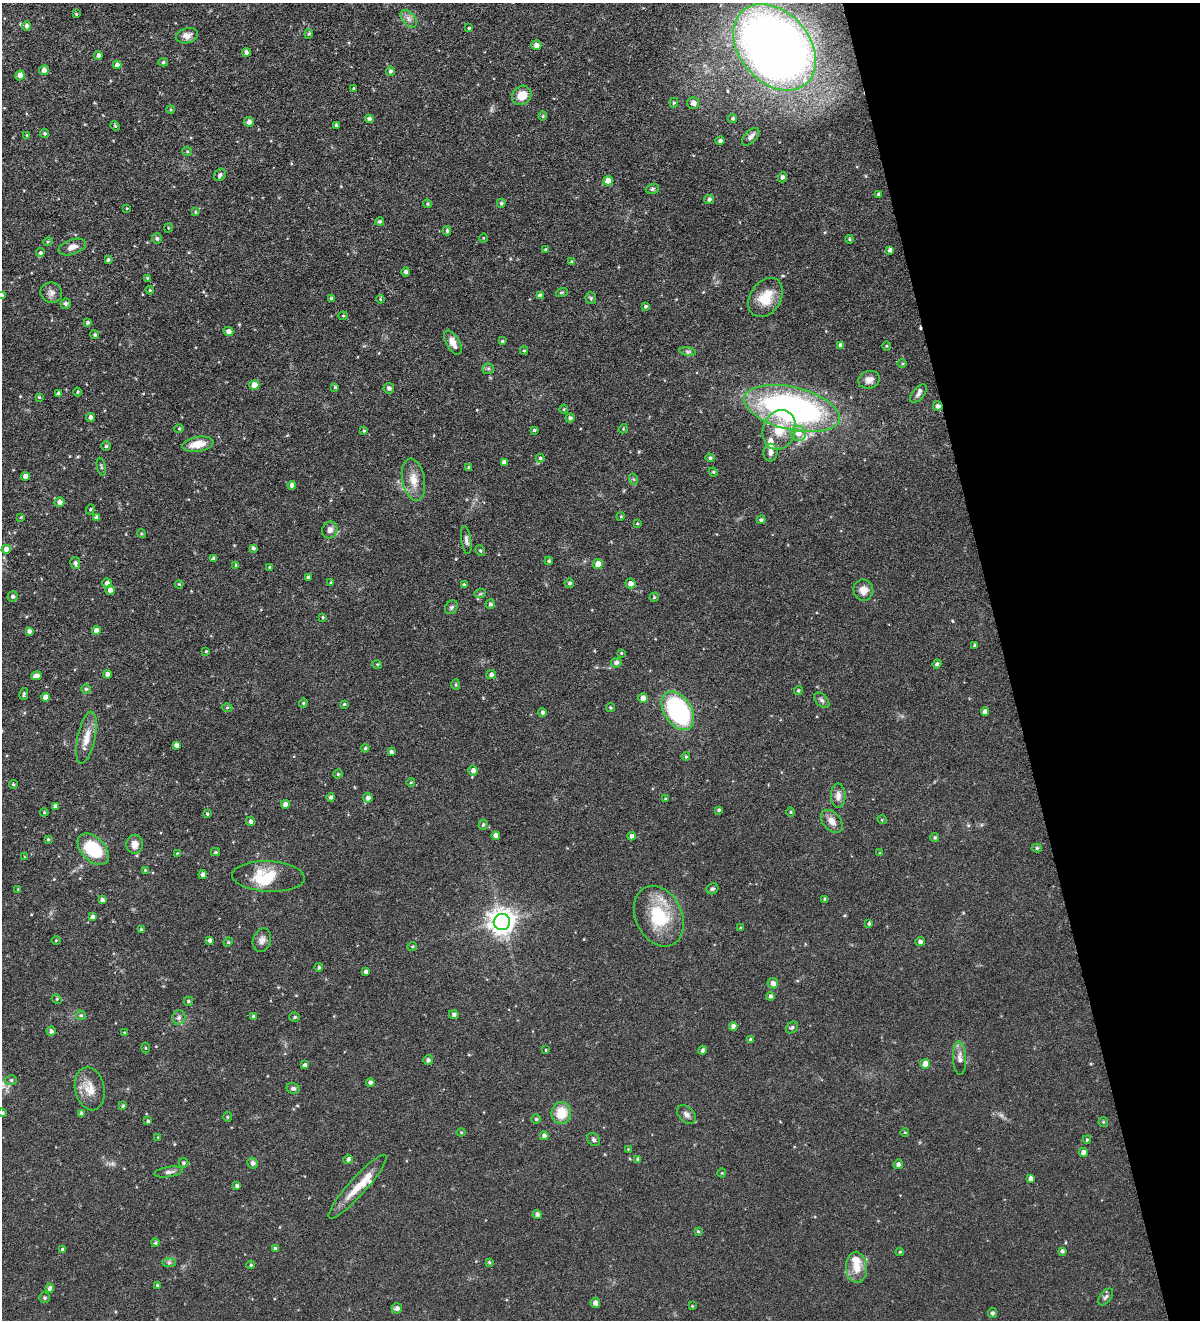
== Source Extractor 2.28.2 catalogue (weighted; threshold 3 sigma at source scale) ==
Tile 12 of 4 x 4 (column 4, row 3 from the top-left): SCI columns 3872-5069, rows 1322-2639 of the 5223 x 5278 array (HDU 1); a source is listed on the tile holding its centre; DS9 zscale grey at full resolution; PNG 1202 x 1322 px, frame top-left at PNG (2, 3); each listed source drawn as its Kron ellipse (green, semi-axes under 4 px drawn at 4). Shown black and unused: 16% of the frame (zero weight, under 4 of 8 exposures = <1% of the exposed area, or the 3 px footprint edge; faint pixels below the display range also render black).
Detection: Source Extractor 2.28.2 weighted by HDU 2 'WHT'; one run over the whole footprint, this tile lists its part. Background 0.0723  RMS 0.0066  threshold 0.0269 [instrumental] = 3 sigma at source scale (4.09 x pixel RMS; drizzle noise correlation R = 1.36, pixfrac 0.8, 0.05/0.05 arcsec/px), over >= 5 px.
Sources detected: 303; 1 cosmic-ray / hot-pixel residue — neither listed nor drawn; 6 inside a brighter listed object's ellipse — not listed separately; the other 296 listed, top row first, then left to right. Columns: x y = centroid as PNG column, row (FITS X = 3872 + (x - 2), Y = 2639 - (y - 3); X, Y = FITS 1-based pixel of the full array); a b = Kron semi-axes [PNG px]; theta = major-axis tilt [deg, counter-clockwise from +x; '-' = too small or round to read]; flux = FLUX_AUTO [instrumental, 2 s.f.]
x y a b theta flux
76 14 4 4 - 0.5
409 19 10 6 -49 2.5
27 26 5 4 - 1.6
469 28 4 3 - 0.71
309 34 5 4 - 0.81
187 36 11 7 14 3.5
536 45 5 5 - 3.1
775 47 48 35 -49 600
246 52 4 3 - 1.6
98 55 4 4 - 1.8
163 62 5 4 - 0.82
117 65 4 4 - 2.5
44 70 5 5 - 2.3
390 71 4 4 - 1.4
20 75 5 4 - 2.8
354 88 4 3 - 0.62
522 95 10 9 - 8.4
674 103 5 4 - 0.84
693 103 6 5 - 3.1
170 109 4 4 - 0.7
543 116 4 4 - 0.66
733 118 4 4 - 0.95
369 119 4 4 - 1.8
249 122 5 5 - 2.3
336 125 3 3 - 1.2
115 126 5 4 - 0.68
45 133 4 4 - 1
26 135 4 3 - 0.4
751 137 11 6 46 2
720 141 4 4 - 1.5
187 151 5 4 - 0.6
220 175 6 5 - 1.4
782 177 5 4 - 1.6
608 181 5 4 - 4.8
652 189 6 5 - 1.1
878 194 4 3 - 0.74
709 200 5 4 - 1.6
501 203 4 4 - 1.1
427 204 4 3 - 0.72
127 208 3 2 - 0.42
195 212 4 3 - 0.64
380 221 4 4 - 1.1
168 228 4 3 - 0.47
447 231 4 3 - 1
483 238 4 3 - 0.42
157 239 5 5 - 1.2
849 239 4 4 - 0.65
48 242 5 3 - 0.61
72 247 14 7 19 3.7
546 250 3 3 - 0.92
890 250 4 4 - 1.9
40 253 4 4 - 0.93
108 260 3 3 - 1
571 262 4 4 - 0.59
406 272 4 4 - 1.7
147 278 3 3 - 0.67
150 290 4 4 - 0.64
562 292 6 4 18 0.68
51 293 11 10 - 2.8
2 295 4 4 - 1.2
540 296 4 4 - 2.4
331 298 4 3 - 1.1
591 298 6 5 - 0.88
766 298 21 15 57 13
380 299 4 3 - 0.49
66 304 5 5 - 1.3
645 306 4 4 - 0.94
343 316 4 4 - 0.61
87 323 4 3 - 0.8
228 331 5 4 - 2.3
95 335 4 4 - 1
502 341 3 3 - 0.68
453 343 13 6 -60 4.6
841 345 4 4 - 2
886 346 5 3 - 0.55
524 350 4 4 - 0.65
688 351 8 4 -8 1.3
902 363 5 3 - 0.57
488 369 6 5 - 1.1
869 380 11 8 16 3.3
254 385 5 5 - 4.6
335 387 4 3 - 0.96
389 388 5 5 - 1.6
77 392 4 3 - 0.51
59 393 4 4 - 1.5
918 394 11 6 50 2.1
39 397 3 3 - 0.66
938 406 5 5 - 1.6
792 408 49 21 -14 180
564 409 4 4 - 0.63
91 417 4 4 - 2.2
570 418 4 4 - 1.6
179 429 5 4 - 0.65
623 429 4 3 - 0.51
534 430 3 3 - 0.94
779 430 20 16 71 13
364 431 4 3 - 0.74
798 433 8 7 - 4.3
198 444 16 7 10 9.4
106 446 4 4 - 0.78
770 453 9 7 82 2.5
540 458 4 4 - 0.86
710 458 4 4 - 1
504 462 4 4 - 2.2
101 467 9 4 -77 0.89
469 468 4 3 - 1.3
713 472 4 4 - 0.64
25 476 4 4 - 2.5
633 479 5 3 - 0.72
413 480 21 11 -79 7.7
292 485 4 4 - 2.1
59 502 5 4 - 2.7
90 509 5 4 - 0.73
621 516 4 3 - 0.54
21 517 3 2 - 0.46
97 517 4 4 - 1.8
761 520 4 4 - 1.2
637 523 3 3 - 0.52
330 530 8 7 - 2.9
141 533 4 3 - 0.63
466 540 14 5 -81 2
253 548 4 3 - 1.3
6 549 4 4 - 2.7
480 551 5 4 - 0.81
214 558 4 3 - 1.4
549 561 4 4 - 0.86
75 563 6 5 - 1.6
598 564 5 5 - 4.7
236 565 4 4 - 0.77
269 567 3 3 - 0.42
308 577 4 3 - 1.1
331 582 3 2 - 0.42
107 583 4 4 - 1.9
569 583 5 4 - 1.3
630 583 5 5 - 3
179 584 4 3 - 0.49
464 585 4 4 - 1.2
110 590 5 4 - 2.4
863 590 10 10 - 4.6
480 594 6 3 18 0.75
12 596 5 5 - 1.4
654 597 4 4 - 0.62
490 604 5 4 - 1.4
451 607 7 6 - 1.3
323 617 4 3 - 0.68
29 631 4 4 - 1.8
96 631 4 4 - 3.9
974 645 4 2 - 0.75
206 651 3 3 - 0.49
621 653 4 3 - 0.55
616 663 5 5 - 1.7
377 664 5 3 - 0.48
937 664 5 4 - 1.4
107 674 4 4 - 1.9
491 675 5 4 - 1.7
36 676 5 4 - 2.8
456 685 5 4 - 0.81
86 689 5 5 - 0.93
798 690 4 3 - 0.7
24 694 6 3 76 0.81
45 697 4 4 - 3
643 698 5 5 - 3.8
822 700 9 5 -44 1.6
303 703 4 4 - 0.72
344 704 4 4 - 0.72
227 707 5 3 - 0.62
610 708 5 4 - 0.71
678 711 21 13 -57 80
985 711 4 4 - 2.1
542 712 4 4 - 1.3
86 738 26 9 78 7.5
176 745 4 4 - 2
365 748 4 3 - 0.7
391 752 4 3 - 1.3
686 756 4 3 - 0.8
473 770 5 5 - 2.2
338 774 4 4 - 0.72
411 782 4 3 - 0.49
13 784 4 4 - 0.78
838 796 12 7 -88 3.3
331 797 4 4 - 1.4
368 798 4 4 - 2.2
665 799 4 2 - 0.49
285 804 4 4 - 2.3
55 806 4 4 - 2.4
719 810 4 3 - 0.95
44 812 4 4 - 0.5
790 812 5 3 - 0.58
207 814 4 3 - 0.62
882 820 5 3 - 0.5
251 821 5 4 - 1.8
832 821 13 8 -48 4.3
483 825 5 4 - 1
496 835 4 4 - 2.2
632 836 4 4 - 2
935 837 4 4 - 0.82
48 839 4 3 - 0.83
135 844 9 8 - 4.4
1037 848 5 4 - 0.94
93 849 19 11 -45 25
216 852 4 4 - 0.63
177 853 3 2 - 0.4
880 853 4 4 - 0.53
24 857 4 2 - 0.39
145 870 4 4 - 0.57
203 875 4 4 - 1.9
268 876 36 15 -3 18
18 889 4 4 - 0.48
712 889 6 5 - 1.1
825 899 4 3 - 1.3
102 900 4 3 - 1.7
659 916 32 23 -65 28
92 917 4 4 - 1.9
502 922 8 8 - 560
869 924 4 4 - 1.1
740 928 4 4 - 0.59
141 930 3 3 - 0.96
56 940 4 3 - 0.52
210 940 4 4 - 1.6
262 940 12 9 74 2.9
228 942 5 4 - 0.65
920 942 4 4 - 1.8
412 946 5 3 - 0.67
319 967 4 4 - 0.98
366 972 4 4 - 1.7
773 983 5 5 - 2.5
770 996 4 4 - 1.3
57 999 5 4 - 0.69
188 1001 5 4 - 1.1
81 1015 5 4 - 0.82
454 1015 5 4 - 1.5
253 1016 4 3 - 0.9
295 1017 5 4 - 0.85
179 1018 7 6 - 1.8
733 1026 4 4 - 2.4
792 1027 7 5 41 0.98
51 1031 4 4 - 1.8
124 1032 4 2 - 0.4
751 1040 4 4 - 1.6
145 1048 5 3 - 0.59
546 1050 3 3 - 0.41
702 1050 4 4 - 1.3
960 1058 17 6 -88 3.1
428 1060 5 5 - 1.6
925 1064 5 5 - 4.4
305 1065 4 3 - 1.6
11 1080 6 5 - 0.97
370 1082 4 4 - 1.5
90 1089 21 14 -78 8.8
293 1089 7 5 -13 1.3
123 1106 4 4 - 0.85
2 1113 5 4 - 0.72
561 1113 11 10 - 12
81 1114 4 4 - 1.4
686 1115 11 7 -45 2.3
227 1117 5 3 - 0.57
536 1119 5 5 - 0.78
148 1121 4 4 - 0.77
1103 1122 5 4 - 0.68
461 1132 4 4 - 0.53
905 1132 4 3 - 0.42
544 1136 4 4 - 2.2
158 1137 3 3 - 0.44
594 1140 7 5 -47 1.3
1087 1140 4 3 - 0.66
628 1149 3 3 - 0.38
1083 1152 4 4 - 2.2
348 1159 5 4 - 1.3
638 1159 4 3 - 1.2
183 1163 5 5 - 1
253 1163 6 5 - 1.8
898 1164 5 4 - 1.9
169 1172 14 5 9 1.9
722 1173 4 4 - 0.55
1031 1178 4 4 - 2.1
237 1186 4 4 - 1.3
358 1187 42 9 48 12
537 1215 4 4 - 1.8
698 1231 4 4 - 0.65
155 1243 4 4 - 0.89
275 1249 4 4 - 1.3
62 1250 4 4 - 1.4
1062 1251 4 4 - 1.2
900 1252 4 3 - 0.53
489 1262 4 4 - 0.73
169 1263 7 4 0 1.1
251 1265 4 3 - 0.73
856 1267 15 10 -85 7.2
157 1285 4 4 - 0.79
50 1288 4 4 - 2.1
1106 1297 10 5 52 1.4
45 1298 5 5 - 0.94
595 1303 5 5 - 2.7
692 1306 3 3 - 0.49
397 1308 5 5 - 2
992 1313 5 4 - 1.2
Overlapping masked pixels (flux is a lower limit): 1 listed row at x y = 938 406
Isophote crosses this tile's border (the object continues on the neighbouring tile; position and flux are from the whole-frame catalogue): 2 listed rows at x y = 2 295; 2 1113